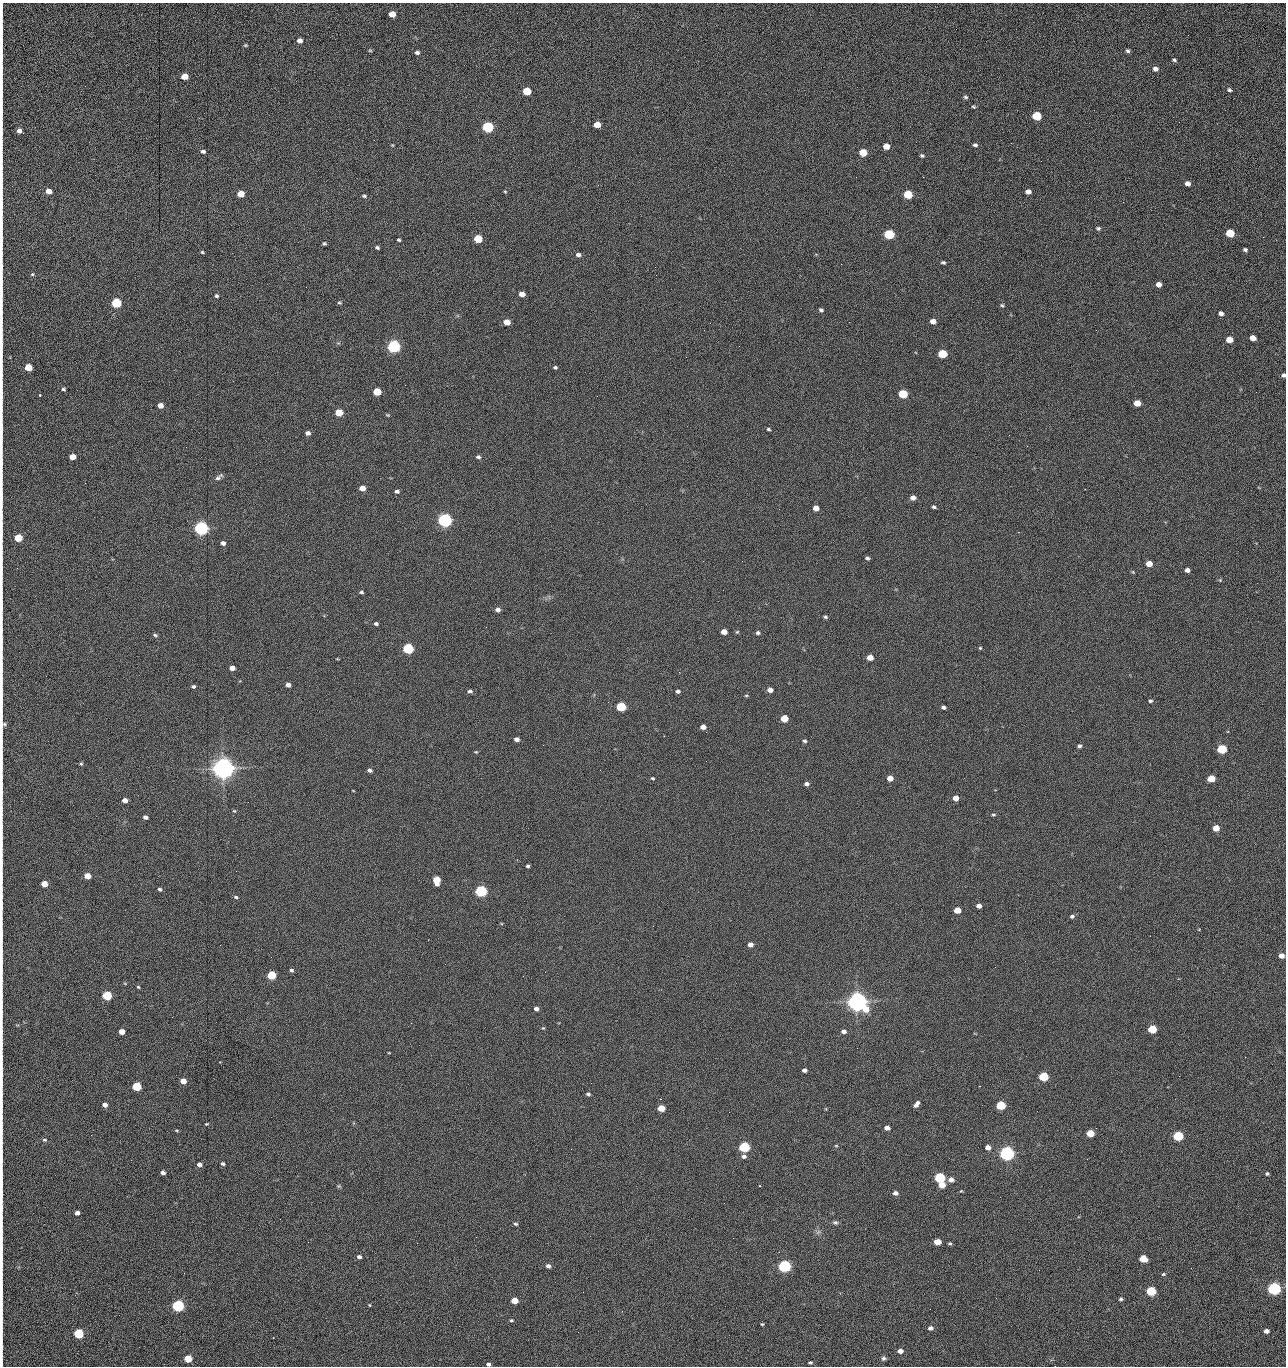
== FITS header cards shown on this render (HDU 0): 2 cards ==
NAXIS1  =                 1284 /fastest changing axis
NAXIS2  =                 1364 /next to fastest changing axis

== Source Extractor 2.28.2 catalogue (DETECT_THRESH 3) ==
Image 1284 x 1364 px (HDU 0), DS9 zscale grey, 1 PNG px = 1 image px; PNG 1288 x 1368 px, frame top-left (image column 1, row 1364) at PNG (2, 3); no overlay
Background 146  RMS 15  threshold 44.6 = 3 sigma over >= 5 px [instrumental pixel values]
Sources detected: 272; all 272 listed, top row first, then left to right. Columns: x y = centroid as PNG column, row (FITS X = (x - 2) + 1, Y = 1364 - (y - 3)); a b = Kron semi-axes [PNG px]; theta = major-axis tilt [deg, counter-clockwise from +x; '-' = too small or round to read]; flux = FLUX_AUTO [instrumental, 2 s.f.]
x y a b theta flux
392 14 5 5 - 1.3e+04
2 31 24 2 90 4.8e+03
1188 35 2 2 - 8.7e+02
300 40 5 4 - 5.1e+03
245 45 5 3 - 1.2e+03
370 50 5 5 - 9.9e+02
1128 51 6 4 -43 2.0e+03
417 53 5 4 - 2.7e+03
2 56 19 2 90 3.7e+03
1174 60 5 4 - 1.5e+03
1155 69 5 5 - 4.4e+03
184 76 5 5 - 1.4e+04
1229 90 6 5 - 2.0e+03
527 91 5 5 - 4.2e+04
965 97 6 4 -17 1.6e+03
973 107 4 4 - 1.3e+03
2 111 19 2 90 2.9e+03
1037 116 6 5 - 6.1e+04
1179 122 2 2 - 6.6e+02
597 125 5 4 - 1.4e+04
488 127 6 5 - 1.6e+05
19 131 4 4 - 5.0e+03
392 145 4 3 - 8.5e+02
975 145 5 4 - 2.0e+03
886 146 5 5 - 1.2e+04
203 151 5 4 - 2.5e+03
863 152 5 5 - 2.9e+04
922 156 5 4 - 1.6e+03
1041 161 2 2 - 1.1e+03
856 177 2 2 - 1.5e+03
923 177 2 2 - 1.1e+04
2 178 16 2 90 3.0e+03
1188 184 5 4 - 6.1e+03
49 191 5 4 - 1.0e+04
505 192 4 4 - 9.7e+02
1028 192 5 4 - 5.8e+03
241 194 5 5 - 2.0e+04
908 194 6 5 - 5.2e+04
364 196 6 4 -18 1.6e+03
1123 202 2 2 - 5.7e+02
2 207 9 2 90 1.5e+03
1098 228 5 4 - 1.7e+03
1230 233 5 5 - 4.3e+04
889 234 6 5 - 1.0e+05
1263 237 2 2 - 6.0e+02
2 238 11 2 90 2.0e+03
478 239 5 5 - 4.0e+04
399 240 3 3 - 1.4e+03
324 244 3 3 - 1.5e+03
377 248 5 3 - 1.6e+03
1245 250 4 4 - 2.0e+03
202 252 4 4 - 1.1e+03
578 255 6 5 - 3.0e+03
943 262 5 3 - 1.8e+03
841 264 2 2 - 1.8e+04
2 266 11 2 90 2.0e+03
32 274 5 4 - 1.3e+03
1159 284 5 4 - 7.5e+03
306 287 2 2 - 4.3e+02
2 290 12 2 90 2.1e+03
522 294 5 4 - 9.2e+03
216 296 4 4 - 1.7e+03
116 303 5 5 - 1.0e+05
339 303 5 4 - 1.3e+03
1002 305 6 5 - 1.5e+03
821 310 4 4 - 2.1e+03
1221 313 5 4 - 3.9e+03
933 321 5 4 - 7.6e+03
507 322 5 4 - 1.6e+04
710 323 2 2 - 2.2e+03
1253 338 5 4 - 1.1e+04
1229 340 5 5 - 1.6e+04
2 344 10 2 90 1.5e+03
394 346 6 5 - 3.0e+05
942 354 6 5 - 5.8e+04
28 367 5 5 - 2.6e+04
555 367 5 4 - 1.5e+03
1283 375 4 4 - 2.4e+03
63 389 4 3 - 1.7e+03
2 392 9 2 90 1.2e+03
377 392 5 5 - 3.7e+04
1256 392 2 2 - 6.2e+02
903 394 6 5 - 6.1e+04
40 395 3 3 - 1.1e+03
1137 403 5 5 - 1.9e+04
160 405 5 4 - 8.5e+03
339 412 5 5 - 2.9e+04
388 415 5 4 - 1.0e+03
2 428 20 2 90 3.5e+03
768 429 4 3 - 1.5e+03
308 433 5 4 - 3.8e+03
1009 435 2 2 - 2.3e+03
186 447 2 2 - 1.8e+03
72 457 5 4 - 1.2e+04
478 457 5 4 - 2.4e+03
219 477 11 5 36 3.0e+03
85 483 2 2 - 6.2e+02
362 488 5 4 - 1.0e+04
397 491 4 4 - 2.3e+03
2 497 19 2 90 3.1e+03
913 498 5 4 - 6.0e+03
934 507 4 3 - 1.9e+03
816 508 5 4 - 8.7e+03
445 520 6 5 - 5.0e+05
201 528 6 5 - 5.4e+05
2 533 11 2 90 1.9e+03
18 538 5 5 - 4.2e+04
223 543 5 4 - 3.9e+03
867 558 5 4 - 1.9e+03
742 561 2 2 - 4.7e+02
1149 564 5 4 - 1.3e+04
1187 570 4 4 - 4.0e+03
1133 572 5 4 - 1.0e+03
1220 580 4 4 - 9.0e+02
361 592 4 3 - 1.9e+03
2 605 18 2 90 2.8e+03
498 610 5 4 - 4.4e+03
825 617 5 4 - 1.6e+03
376 624 5 4 - 2.1e+03
724 632 5 4 - 1.0e+04
737 632 5 4 - 1.2e+03
758 633 5 4 - 1.9e+03
155 635 6 4 -23 1.9e+03
980 648 4 4 - 1.0e+03
408 649 5 5 - 1.6e+05
870 657 5 4 - 1.4e+04
2 667 16 2 90 2.4e+03
232 668 5 4 - 7.4e+03
679 672 3 2 - 2.5e+03
288 685 5 4 - 4.4e+03
194 686 5 4 - 2.0e+03
770 690 5 4 - 6.1e+03
470 691 5 4 - 2.4e+03
678 691 5 3 - 2.4e+03
2 692 18 2 90 3.0e+03
746 696 5 3 - 1.0e+03
1150 701 5 4 - 1.6e+03
621 707 5 5 - 7.4e+04
943 707 4 3 - 2.4e+03
784 718 5 5 - 2.8e+04
3 725 15 6 77 3.5e+03
703 727 5 4 - 7.4e+03
517 739 5 4 - 4.5e+03
805 741 4 4 - 1.8e+03
543 745 2 2 - 2.2e+03
1079 746 5 4 - 2.2e+03
1222 749 5 5 - 7.7e+04
476 752 4 4 - 1.0e+03
2 756 8 2 90 1.3e+03
706 761 2 2 - 1.4e+03
81 764 5 4 - 1.2e+03
223 768 7 7 - 1.6e+06
370 770 5 4 - 2.6e+03
653 778 4 3 - 1.1e+03
890 778 5 4 - 1.0e+04
1211 779 5 5 - 2.5e+04
806 784 5 4 - 3.3e+03
956 798 5 4 - 8.1e+03
125 800 5 4 - 6.7e+03
234 811 4 3 - 9.7e+02
993 815 6 4 4 1.3e+03
145 817 4 4 - 3.7e+03
1216 828 5 4 - 1.6e+04
528 866 3 3 - 1.9e+03
87 876 5 4 - 1.3e+04
437 880 6 5 - 2.8e+04
44 884 5 4 - 1.6e+04
160 889 4 4 - 1.8e+03
481 891 5 5 - 2.4e+05
236 897 6 4 -12 1.5e+03
979 906 5 4 - 5.7e+03
957 910 5 4 - 1.9e+04
1072 916 5 5 - 2.1e+03
2 934 11 2 90 1.8e+03
750 945 5 4 - 6.1e+03
1281 956 5 4 - 7.6e+03
2 960 11 2 90 1.8e+03
291 970 5 4 - 2.0e+03
271 975 5 5 - 6.1e+04
523 976 2 2 - 1.4e+03
138 987 4 3 - 1.1e+03
107 996 5 5 - 7.7e+04
857 1002 7 6 - 1.4e+06
2 1003 7 2 90 1.2e+03
536 1009 5 4 - 4.3e+03
411 1023 2 2 - 3.5e+03
543 1028 5 4 - 1.1e+03
1152 1029 5 5 - 5.0e+04
122 1031 5 4 - 1.1e+04
844 1031 5 4 - 3.6e+03
857 1048 2 2 - 8.3e+02
389 1053 3 2 - 7.0e+02
1245 1057 2 2 - 1.2e+03
804 1070 4 4 - 3.2e+03
2 1074 11 2 90 2.1e+03
1179 1076 2 2 - 1.7e+03
1043 1077 5 5 - 8.9e+04
183 1081 5 4 - 1.2e+04
137 1086 5 5 - 6.6e+04
979 1086 2 2 - 6.0e+02
588 1094 5 4 - 1.9e+03
916 1104 7 4 52 4.8e+03
105 1105 4 4 - 5.3e+03
1001 1105 5 5 - 7.3e+04
661 1108 5 4 - 2.1e+04
729 1112 2 2 - 5.8e+02
207 1124 4 3 - 9.7e+02
887 1128 5 4 - 7.1e+03
176 1130 5 3 - 9.8e+02
1090 1133 5 4 - 3.2e+04
91 1135 2 2 - 1.6e+03
1178 1136 5 5 - 1.0e+05
44 1140 5 4 - 1.4e+03
836 1146 5 3 - 9.2e+02
744 1147 5 5 - 1.5e+05
988 1147 5 4 - 7.7e+03
571 1149 2 2 - 6.9e+02
1007 1153 6 5 - 6.3e+05
744 1156 7 5 1 3.2e+03
1087 1159 2 2 - 1.4e+03
223 1164 4 3 - 2.1e+03
199 1165 4 4 - 4.5e+03
163 1173 4 4 - 3.5e+03
1267 1174 4 3 - 1.8e+03
940 1178 5 5 - 1.5e+05
951 1180 5 4 - 6.8e+03
942 1185 5 5 - 1.7e+04
339 1186 5 5 - 1.3e+03
759 1186 2 2 - 7.5e+02
961 1191 4 3 - 7.6e+02
895 1193 4 4 - 4.5e+03
2 1194 14 2 90 2.6e+03
77 1213 4 4 - 4.2e+03
280 1219 2 2 - 1.3e+03
835 1222 7 5 -8 2.2e+03
516 1224 6 4 -15 1.7e+03
818 1232 7 4 44 2.2e+03
476 1237 2 2 - 5.7e+03
308 1242 2 2 - 1.1e+03
937 1242 5 4 - 1.9e+04
417 1243 2 2 - 3.6e+03
950 1243 4 4 - 1.5e+03
2 1248 17 2 90 3.2e+03
359 1257 5 4 - 2.8e+03
1143 1259 5 5 - 2.7e+04
2 1264 10 2 90 1.7e+03
548 1266 5 4 - 3.5e+03
784 1266 6 5 - 3.1e+05
1163 1274 5 4 - 1.4e+03
1274 1289 5 5 - 3.7e+05
1151 1291 5 5 - 8.0e+04
996 1298 2 2 - 1.9e+03
1121 1299 5 4 - 1.9e+03
514 1300 5 4 - 1.8e+04
369 1305 3 3 - 8.6e+02
178 1306 5 5 - 2.4e+05
2 1307 17 2 90 2.9e+03
622 1311 3 2 - 6.3e+02
511 1320 5 4 - 1.3e+03
762 1324 3 3 - 1.1e+03
930 1328 5 4 - 4.0e+03
1266 1331 4 4 - 5.3e+03
578 1332 2 2 - 2.3e+03
79 1334 5 5 - 9.4e+04
273 1338 2 2 - 5.2e+02
900 1351 5 4 - 6.6e+03
188 1358 5 4 - 3.0e+04
883 1358 6 5 - 2.4e+03
810 1362 4 3 - 1.6e+03
2 1363 9 2 90 1.0e+03
488 1364 4 4 - 2.7e+03
1055 1366 2 2 - 1.4e+03
At the frame edge (FLAGS 8, measured only in part): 30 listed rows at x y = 2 31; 2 56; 2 111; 2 178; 2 207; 2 238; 2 266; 2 290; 2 344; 1283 375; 2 392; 2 428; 2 497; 2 533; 2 605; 2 667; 2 692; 3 725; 2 756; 2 934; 2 960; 2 1003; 2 1074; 2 1194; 2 1248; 2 1264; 2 1307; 2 1363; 488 1364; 1055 1366

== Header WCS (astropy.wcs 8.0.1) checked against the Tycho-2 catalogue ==
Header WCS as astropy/WCSLIB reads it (CRVAL/CRPIX/CD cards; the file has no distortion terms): RA---TAN/DEC--TAN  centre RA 15:41:40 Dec +51:59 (235.42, +51.98 deg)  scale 1.26 arcsec/px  FOV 26.9' x 28.5'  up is +92 deg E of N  parity flipped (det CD > 0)
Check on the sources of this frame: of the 60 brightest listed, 10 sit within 2.0 arcsec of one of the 11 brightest Tycho-2 stars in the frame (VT <= 12.29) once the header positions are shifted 0.25 arcsec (0.24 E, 0.08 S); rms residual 1.13 arcsec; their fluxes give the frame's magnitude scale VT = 25.21 - 2.5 log10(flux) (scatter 0.23 mag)
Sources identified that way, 10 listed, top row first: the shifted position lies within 2.0 arcsec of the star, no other Tycho-2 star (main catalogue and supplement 1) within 4.0 arcsec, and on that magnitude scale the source's flux lands within +1.5 / -3 mag of the star's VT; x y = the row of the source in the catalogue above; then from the Tycho-2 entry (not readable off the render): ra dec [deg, ICRS J2000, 3 dp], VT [Tycho-2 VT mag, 2 dp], TYC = Tycho-2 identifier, HIP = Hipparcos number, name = IAU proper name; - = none
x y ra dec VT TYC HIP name
394 346 235.614 +52.064 11.61 3489-1132-1 - -
445 520 235.514 +52.049 11.19 3489-1407-1 - -
223 768 235.378 +52.130 9.31 3489-1322-1 76850 -
481 891 235.303 +52.042 11.52 3489-958-1 - -
857 1002 235.232 +51.912 9.59 3489-824-1 - -
1007 1153 235.143 +51.862 10.97 3489-1016-1 - -
940 1178 235.131 +51.886 12.29 3489-908-1 - -
784 1266 235.084 +51.941 11.45 3489-1346-1 - -
1274 1289 235.062 +51.771 11.53 3489-1453-1 - -
178 1306 235.075 +52.152 11.74 3489-912-1 - -